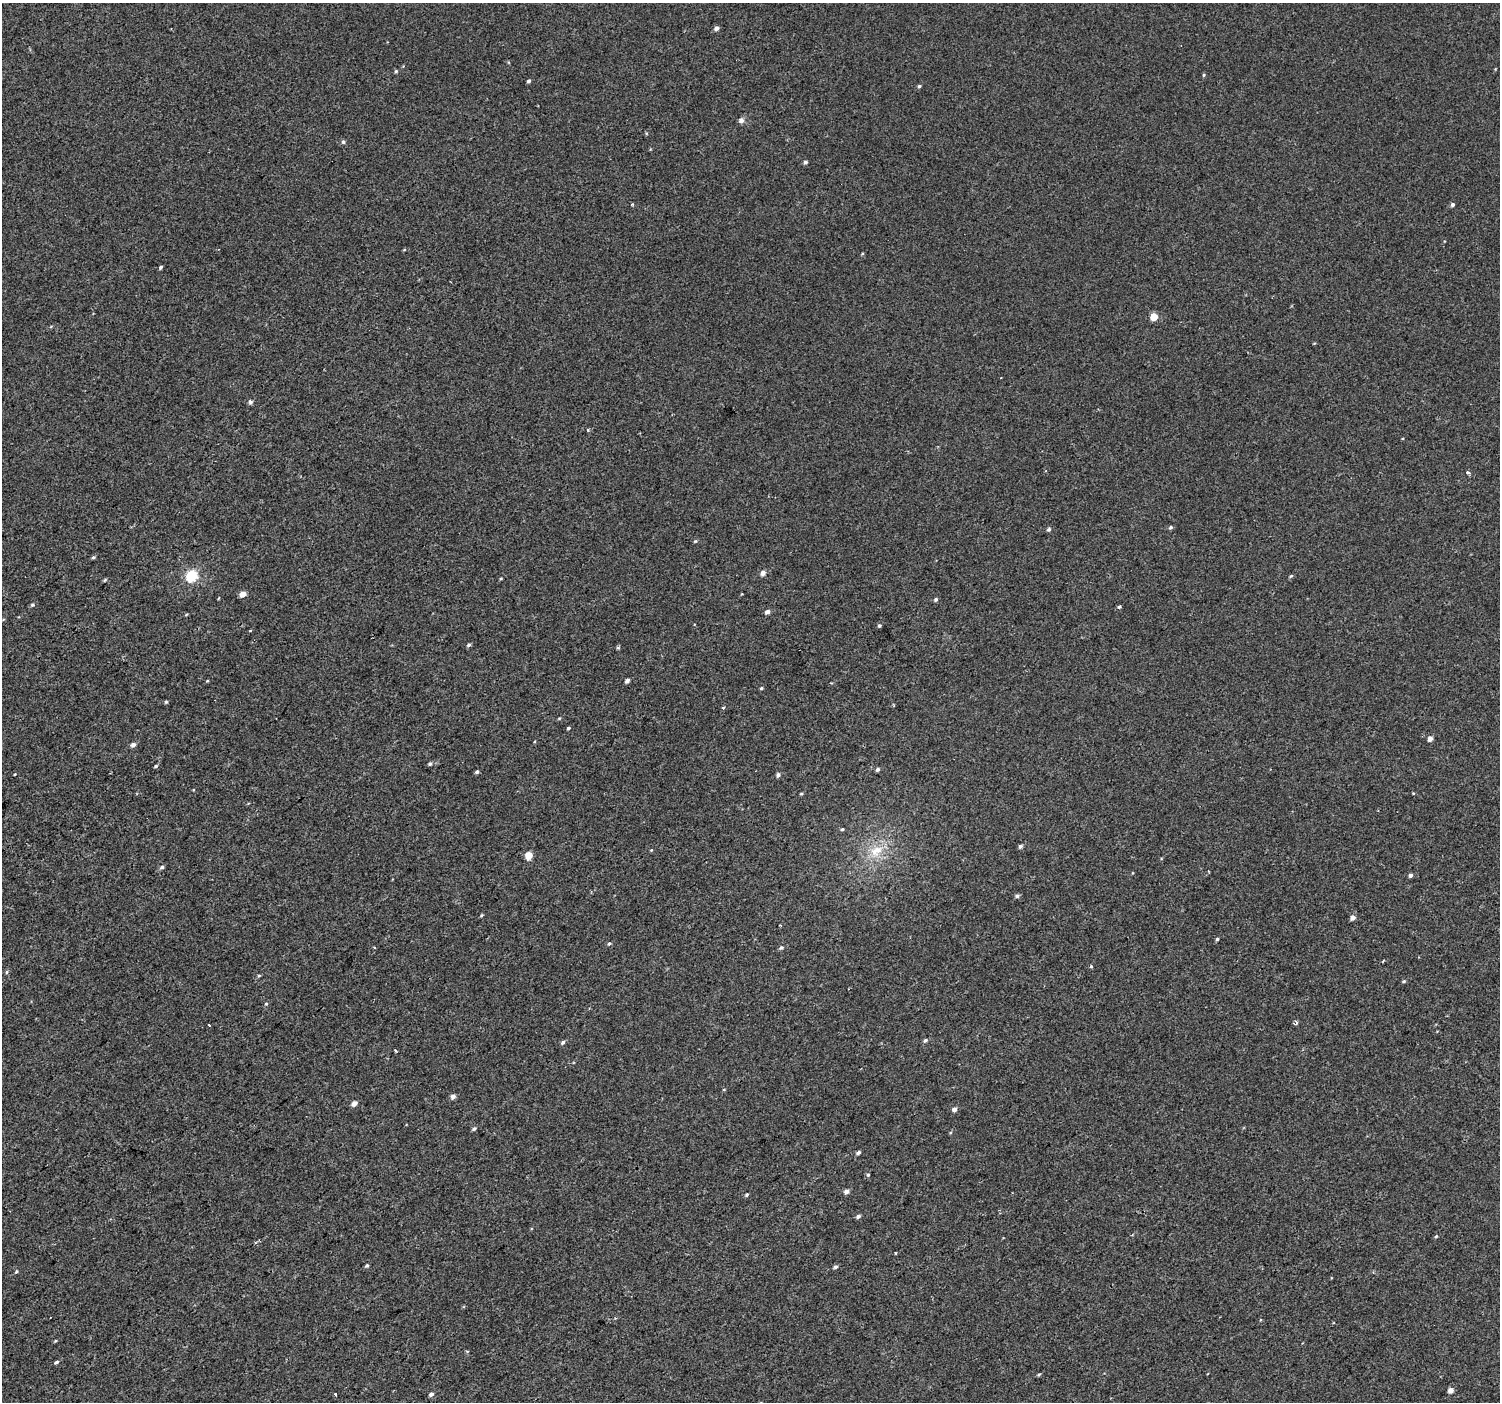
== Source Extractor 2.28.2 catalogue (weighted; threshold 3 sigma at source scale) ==
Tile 7 of 4 x 4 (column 3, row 2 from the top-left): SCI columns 2999-4496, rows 3005-4404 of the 5993 x 5943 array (HDU 1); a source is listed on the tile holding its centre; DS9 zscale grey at full resolution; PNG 1502 x 1404 px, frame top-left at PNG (2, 3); no overlay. Shown black and unused: <1% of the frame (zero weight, under 2 of 3 exposures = <1% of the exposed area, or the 3 px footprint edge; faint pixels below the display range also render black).
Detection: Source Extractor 2.28.2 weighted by HDU 2 'WHT'; one run over the whole footprint, this tile lists its part. Background 3.04e-04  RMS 0.0042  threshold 0.019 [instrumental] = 3 sigma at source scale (4.5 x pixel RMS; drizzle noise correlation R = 1.50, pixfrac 1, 0.0396/0.0396 arcsec/px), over >= 5 px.
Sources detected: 92; all 92 listed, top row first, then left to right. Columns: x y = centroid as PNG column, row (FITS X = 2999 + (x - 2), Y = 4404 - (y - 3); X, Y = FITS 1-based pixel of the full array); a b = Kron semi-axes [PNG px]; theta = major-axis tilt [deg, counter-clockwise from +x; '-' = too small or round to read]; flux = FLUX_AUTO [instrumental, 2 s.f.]
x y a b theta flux
716 28 5 4 - 1.5
396 71 5 4 - 0.52
1204 75 5 3 - 0.45
528 81 4 4 - 0.82
919 86 4 3 - 0.66
741 120 8 7 - 1.3
343 142 5 4 - 0.77
805 162 5 4 - 0.81
1452 204 4 4 - 1
161 267 4 3 - 0.65
1154 317 5 4 - 8
250 402 5 4 - 1.1
588 430 3 3 - 0.86
1468 473 5 4 - 0.95
1170 527 5 5 - 0.73
1049 529 5 4 - 0.77
695 541 4 4 - 0.48
93 557 5 4 - 0.6
763 573 5 4 - 2.1
191 576 6 5 - 38
1291 576 6 3 43 0.53
501 578 4 3 - 0.39
242 594 5 4 - 3.9
218 598 4 2 - 0.35
936 599 4 4 - 0.87
32 605 6 4 14 0.68
1119 607 4 3 - 0.8
767 612 4 4 - 1.7
879 626 4 4 - 0.72
250 631 3 2 - 0.4
469 645 4 4 - 0.84
618 648 4 4 - 0.59
207 681 4 3 - 0.34
627 681 4 4 - 1.1
761 688 4 3 - 0.48
166 702 4 4 - 0.51
723 708 3 3 - 1.2
568 728 3 3 - 0.88
1430 739 5 4 - 2.2
133 745 5 4 - 1.5
430 764 5 5 - 0.79
156 766 5 3 - 0.61
877 769 5 4 - 0.94
477 772 4 3 - 0.77
15 774 3 2 - 0.32
778 775 5 4 - 1.1
1413 793 4 3 - 0.32
801 794 5 3 - 0.41
842 829 4 4 - 0.43
1020 846 5 4 - 1.1
651 850 4 4 - 0.35
876 851 20 14 29 8.9
529 855 5 5 - 7.3
162 867 5 4 - 0.81
1410 875 4 4 - 0.92
1017 896 6 4 10 0.84
482 915 4 4 - 0.41
1352 918 5 5 - 1.7
1217 939 4 4 - 0.57
609 943 5 4 - 0.62
374 948 3 2 - 0.44
781 948 6 5 - 0.86
1091 967 3 3 - 2.3
7 972 5 4 - 0.52
259 975 5 3 - 0.43
1404 981 5 4 - 0.51
266 1004 4 4 - 0.49
1296 1023 5 4 - 0.9
209 1025 3 3 - 1.3
925 1040 6 4 48 0.76
563 1042 5 4 - 0.89
395 1051 3 3 - 0.81
453 1096 5 4 - 1.7
354 1103 5 4 - 2.6
954 1109 5 4 - 1.7
474 1129 6 4 39 0.77
858 1152 6 4 31 0.84
868 1175 4 4 - 0.6
846 1191 5 4 - 2
747 1195 5 4 - 0.56
858 1216 5 4 - 1.2
1436 1236 4 4 - 0.46
367 1266 5 4 - 0.64
835 1267 5 4 - 0.88
16 1271 5 3 - 0.48
615 1318 3 3 - 0.35
55 1341 4 3 - 0.4
56 1362 5 4 - 0.68
1039 1374 5 3 - 0.5
1451 1390 5 4 - 2.6
335 1394 3 3 - 1.5
431 1394 5 4 - 1.1